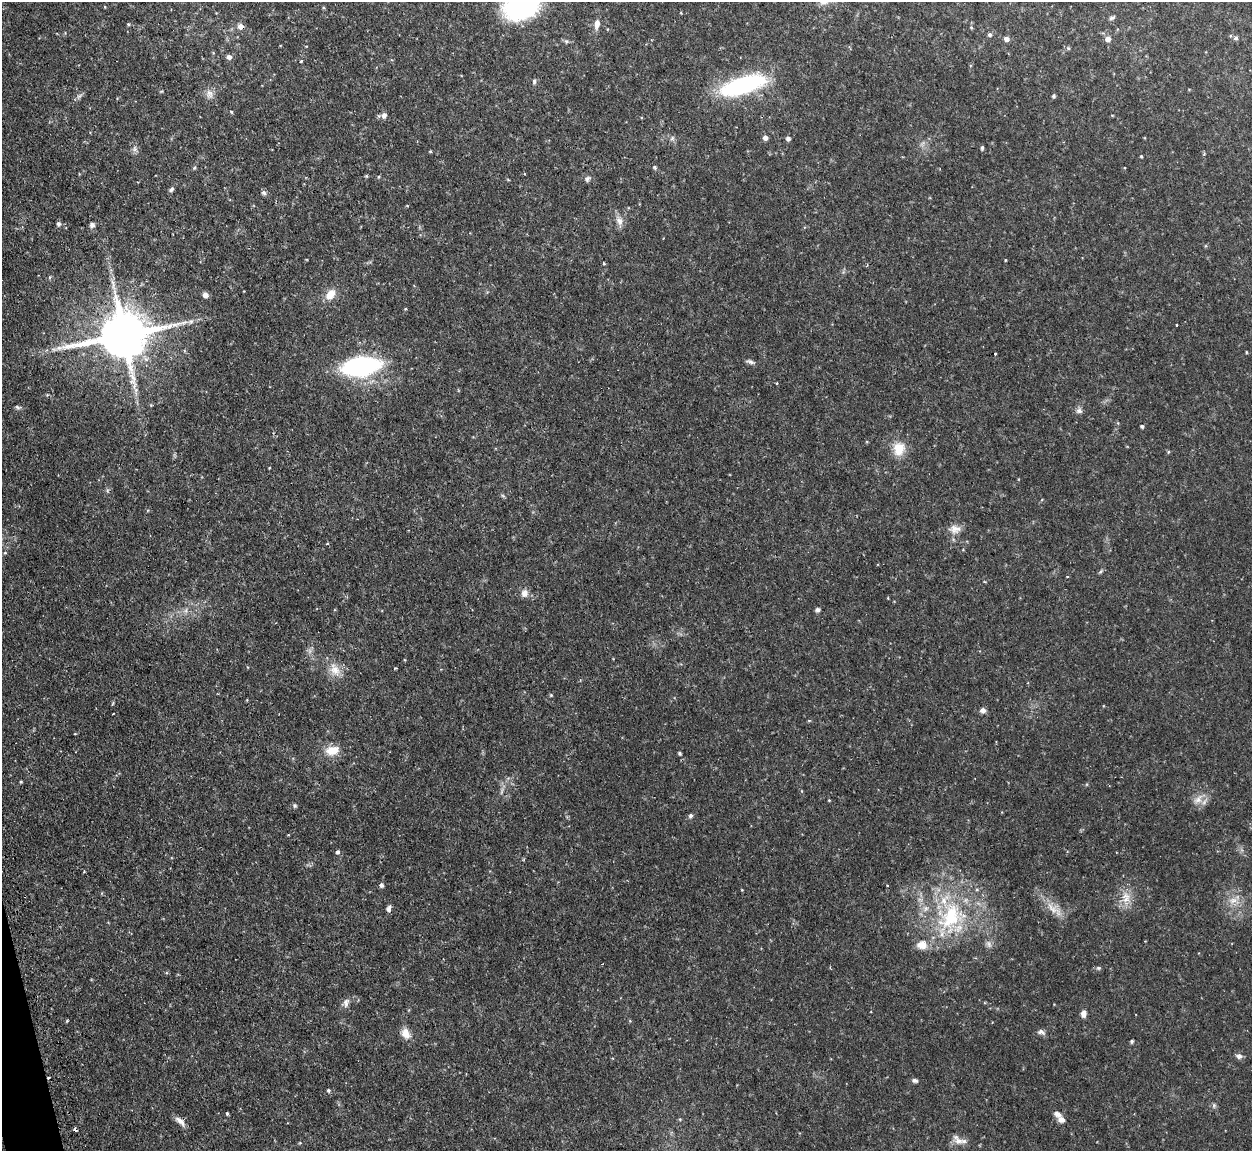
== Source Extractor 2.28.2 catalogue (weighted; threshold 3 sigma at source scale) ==
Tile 7 of 4 x 4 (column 3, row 2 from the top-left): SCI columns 2537-3786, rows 2463-3611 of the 5072 x 5047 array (HDU 1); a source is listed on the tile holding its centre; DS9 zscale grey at full resolution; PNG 1254 x 1153 px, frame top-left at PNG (2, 2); no overlay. Shown black and unused: <1% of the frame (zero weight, under 2 of 3 exposures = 4% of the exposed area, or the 3 px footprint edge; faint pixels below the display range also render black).
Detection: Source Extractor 2.28.2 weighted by HDU 2 'WHT'; one run over the whole footprint, this tile lists its part. Background 0.0595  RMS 0.0067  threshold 0.0302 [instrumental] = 3 sigma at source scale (4.5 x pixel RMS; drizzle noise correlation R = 1.50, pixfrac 1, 0.05/0.05 arcsec/px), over >= 5 px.
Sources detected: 118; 1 too faint to see at this stretch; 2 cosmic-ray / hot-pixel residue — not listed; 4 inside a brighter listed object's ellipse — not listed separately; the other 111 listed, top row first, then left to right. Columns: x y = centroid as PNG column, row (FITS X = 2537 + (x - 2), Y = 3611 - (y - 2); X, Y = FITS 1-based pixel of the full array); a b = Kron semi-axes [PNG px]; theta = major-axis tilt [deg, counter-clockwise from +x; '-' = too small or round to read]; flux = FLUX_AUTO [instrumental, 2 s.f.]
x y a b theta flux
523 6 37 25 23 97
1112 18 9 4 28 1.3
128 24 4 4 - 0.74
597 24 12 6 81 3.9
240 26 6 6 - 3.9
971 27 5 3 - 0.55
990 35 5 5 - 1.6
1236 38 6 5 - 1.5
1006 39 5 5 - 3.1
1108 39 6 5 - 4
566 41 7 6 - 1.5
1068 48 5 4 - 0.86
229 57 6 5 - 2.6
301 61 3 3 - 0.88
534 81 6 5 - 1.6
742 85 52 18 18 77
161 91 5 3 - 0.65
209 94 14 10 -85 4.5
79 96 7 4 18 1.4
1054 96 4 3 - 1
231 112 5 4 - 0.67
384 115 7 6 - 2.8
1112 115 4 3 - 0.5
672 138 7 5 46 1.5
765 138 5 5 - 3
788 138 5 5 - 2.2
982 148 6 4 89 1
135 149 9 4 82 1.9
430 151 4 3 - 0.8
1141 156 4 3 - 0.72
655 167 6 5 - 1.1
195 168 6 4 47 0.92
366 176 6 4 -90 0.74
588 179 8 6 54 1.9
171 189 7 5 45 1.5
264 193 7 6 - 1.6
407 206 5 3 - 0.51
619 221 14 9 -66 4.8
58 224 6 5 - 1.8
92 225 7 6 - 2
1005 260 4 3 - 0.49
604 263 4 3 - 0.68
50 277 5 3 - 0.73
330 294 15 10 48 8.1
205 295 6 5 - 3.2
405 309 5 3 - 0.52
191 322 8 6 36 2
1177 325 3 3 - 0.83
123 335 16 13 10 3800
1246 352 4 3 - 0.55
995 354 3 3 - 4.2
751 362 12 5 -16 2
361 366 23 11 8 160
777 383 4 2 - 0.49
18 407 8 4 -10 1.3
1079 411 9 8 - 2.4
1118 423 5 3 - 0.64
1142 426 4 3 - 1.3
867 442 5 3 - 0.55
899 449 18 15 83 12
1168 452 5 4 - 0.76
955 529 16 11 1 5.8
963 550 4 3 - 0.47
1100 572 8 4 45 1.1
525 593 11 10 - 4.2
817 610 6 5 - 1.7
186 611 8 4 90 1.7
335 670 21 13 -56 9.7
551 695 5 4 - 0.75
113 703 6 3 71 0.65
983 710 6 6 - 2.9
809 721 4 4 - 0.78
332 750 20 12 12 11
679 753 5 4 - 0.92
21 782 3 3 - 0.66
502 791 12 3 75 1.7
802 791 5 3 - 0.62
1198 799 18 9 47 6.6
829 800 3 3 - 0.55
295 805 5 5 - 1.1
690 816 6 5 - 1.5
338 852 5 5 - 1.4
84 871 3 3 - 0.82
381 885 6 5 - 1.7
887 885 3 2 - 0.53
742 890 4 3 - 0.5
1126 899 17 10 -88 8.6
1233 900 15 10 12 6.9
389 908 8 5 71 2.3
1054 909 29 12 -37 10
951 918 57 42 71 86
988 944 11 7 -60 2.6
602 964 3 2 - 0.55
1098 968 7 5 -2 1.2
346 1003 13 9 65 3.4
1083 1014 7 6 - 3.7
67 1021 4 3 - 0.67
630 1021 5 4 - 0.64
1041 1032 11 7 -17 2.4
406 1033 13 9 -61 7
1132 1041 4 4 - 1.2
1239 1056 8 6 -8 2.5
915 1081 7 5 -13 1.7
328 1090 5 5 - 1.1
1214 1105 8 6 -90 1.4
227 1114 3 3 - 1.4
680 1119 5 3 - 0.69
1062 1120 9 7 -8 3.3
180 1121 15 7 -42 4
75 1130 4 3 - 8.2
958 1141 16 9 -7 5.6
Overlapping masked pixels (flux is a lower limit): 1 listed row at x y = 75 1130
Isophote crosses this tile's border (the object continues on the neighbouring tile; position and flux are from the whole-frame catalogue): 1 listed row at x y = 523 6